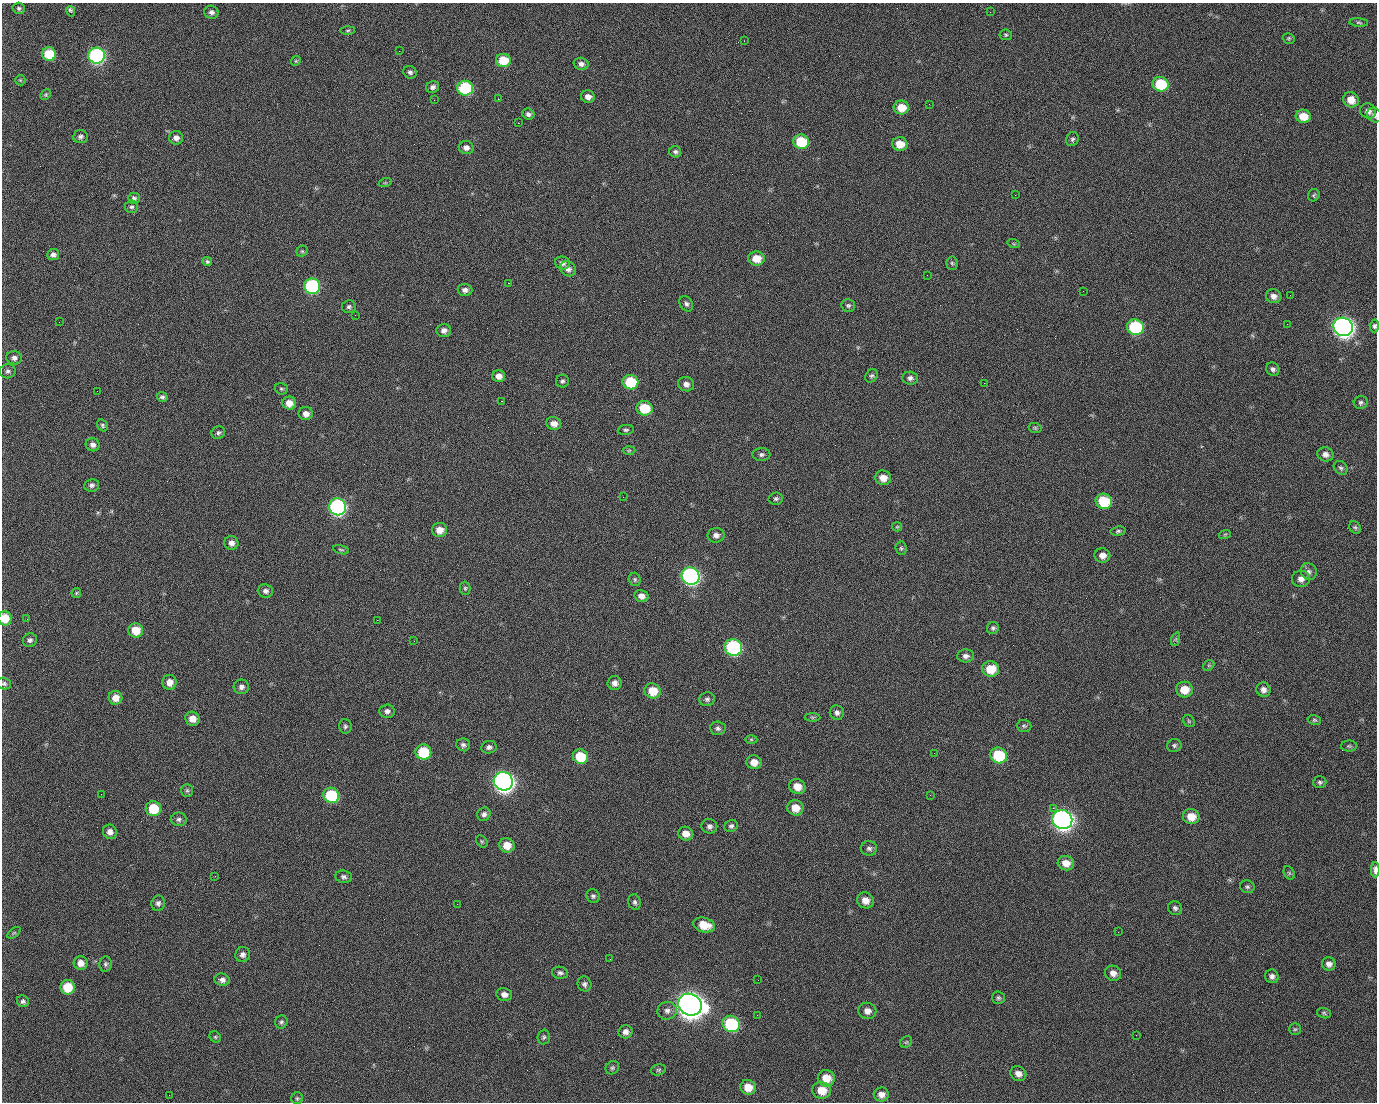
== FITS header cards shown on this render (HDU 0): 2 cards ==
NAXIS1  =                 1375 / length of data axis 1
NAXIS2  =                 1100 / length of data axis 2

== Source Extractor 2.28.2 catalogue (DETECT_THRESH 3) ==
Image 1375 x 1100 px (HDU 0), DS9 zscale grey, 1 PNG px = 1 image px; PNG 1379 x 1104 px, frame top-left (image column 1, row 1100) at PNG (2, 3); each listed source drawn as its Kron ellipse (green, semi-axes under 4 px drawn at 4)
Background 1490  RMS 31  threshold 93.4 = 3 sigma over >= 5 px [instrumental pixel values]
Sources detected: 234; all 234 listed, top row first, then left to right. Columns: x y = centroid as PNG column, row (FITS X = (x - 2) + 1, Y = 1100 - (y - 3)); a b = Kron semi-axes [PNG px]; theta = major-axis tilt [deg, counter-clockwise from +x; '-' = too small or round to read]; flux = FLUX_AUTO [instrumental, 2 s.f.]
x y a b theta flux
19 8 6 5 - 4.0e+03
71 11 5 3 - 6.6e+03
211 12 7 6 - 7.6e+03
990 12 3 2 - 1.8e+03
1359 23 9 3 -5 3.6e+03
348 30 7 3 1 3.0e+03
1006 35 6 5 - 3.5e+03
1289 38 6 5 - 3.2e+03
744 41 2 2 - 1.0e+03
399 51 2 2 - 2.4e+04
49 54 7 7 - 7.2e+04
97 56 8 8 - 4.9e+05
503 60 7 6 - 5.6e+04
296 61 5 4 - 2.6e+03
581 64 7 6 - 8.2e+03
410 72 7 6 - 5.5e+03
20 80 5 5 - 2.7e+03
1161 84 8 7 - 1.0e+05
433 87 7 5 26 6.8e+03
465 88 8 7 - 1.7e+05
46 95 6 4 46 3.0e+03
588 97 7 6 - 1.2e+04
498 99 2 2 - 1.4e+03
434 100 2 2 - 4.6e+03
1351 100 8 7 - 2.5e+04
929 104 2 2 - 8.5e+02
901 107 7 7 - 3.4e+04
1368 111 8 7 - 1.0e+04
528 114 6 5 - 6.3e+03
1374 115 8 6 -50 6.1e+03
1303 116 7 6 - 3.4e+04
518 123 2 2 - 2.8e+04
80 137 7 6 - 5.9e+03
176 138 7 6 - 1.0e+04
1072 139 7 6 - 4.7e+03
801 142 8 7 - 8.9e+04
900 144 8 6 -9 3.0e+04
466 148 7 6 - 9.7e+03
675 152 6 6 - 5.1e+03
385 183 6 4 18 2.5e+03
1015 195 2 2 - 7.0e+03
1314 195 6 5 - 3.6e+03
134 198 6 5 - 5.8e+03
132 207 6 6 - 4.9e+03
1014 244 6 4 -18 2.6e+03
302 251 6 5 - 3.4e+03
53 254 6 5 - 8.4e+03
756 258 8 7 - 3.1e+04
207 261 5 4 - 3.7e+03
562 263 8 6 -17 8.5e+03
952 263 7 5 -85 4.0e+03
568 269 8 7 - 1.0e+04
927 275 2 2 - 1.0e+03
508 283 2 2 - 5.7e+04
312 286 8 7 - 3.0e+05
465 290 7 6 - 8.4e+03
1083 291 2 2 - 3.5e+03
1290 295 2 2 - 2.2e+03
1274 296 8 7 - 1.1e+04
686 304 8 6 -54 6.2e+03
848 305 7 6 - 4.6e+03
349 307 7 6 - 5.3e+03
355 315 2 2 - 1.1e+03
59 322 2 2 - 1.4e+03
1287 324 2 2 - 1.2e+03
1374 326 6 5 - 4.9e+03
1135 327 8 7 - 1.7e+05
1343 327 10 9 - 1.4e+06
444 330 7 6 - 9.5e+03
14 358 8 6 -10 8.5e+03
1273 369 7 6 - 6.1e+03
8 371 8 7 - 6.1e+03
499 376 6 6 - 1.4e+04
871 376 7 5 53 4.2e+03
910 378 8 6 -4 7.1e+03
562 381 6 6 - 4.7e+03
630 382 8 7 - 8.9e+04
984 383 2 2 - 1.6e+04
686 384 8 7 - 1.1e+04
281 389 6 5 - 3.7e+03
97 391 2 2 - 1.3e+03
162 397 5 5 - 4.4e+03
501 401 3 2 - 5.9e+04
289 403 7 6 - 1.9e+04
1361 403 7 6 - 5.3e+03
644 408 8 7 - 6.7e+04
306 414 7 6 - 1.3e+04
554 423 7 6 - 1.4e+04
102 425 6 5 - 3.9e+03
1035 428 6 5 - 3.1e+03
626 430 8 5 6 4.4e+03
218 433 7 6 - 5.2e+03
93 445 7 6 - 8.5e+03
629 450 6 4 2 3.0e+03
1325 454 8 7 - 1.0e+04
761 455 9 6 1 5.9e+03
1341 468 8 6 -48 5.0e+03
883 478 8 7 - 2.0e+04
92 485 7 6 - 6.0e+03
623 497 3 2 - 3.3e+03
776 499 7 6 - 4.8e+03
1104 501 8 7 - 8.7e+04
338 507 8 8 - 5.4e+05
897 527 5 4 - 2.4e+03
1355 527 6 5 - 3.8e+03
439 530 7 7 - 2.1e+04
1118 531 7 4 8 4.2e+03
1225 534 6 3 19 2.5e+03
716 535 8 7 - 9.9e+03
231 543 7 7 - 1.1e+04
901 548 7 5 -85 3.9e+03
341 550 8 4 -14 3.2e+03
1102 555 8 7 - 1.3e+04
1309 571 9 7 -48 8.3e+03
691 576 9 8 - 6.5e+05
635 579 7 6 - 4.4e+03
1301 579 9 8 - 1.3e+04
465 588 6 5 - 3.4e+03
265 591 7 6 - 7.7e+03
76 593 5 4 - 2.5e+03
641 596 7 6 - 1.3e+04
5 618 7 6 - 4.0e+04
27 619 3 2 - 2.0e+03
377 620 2 2 - 1.2e+04
993 628 6 5 - 4.6e+03
136 630 7 7 - 3.9e+04
1176 639 7 4 72 3.1e+03
30 640 7 6 - 6.8e+03
414 641 2 2 - 1.0e+03
733 647 9 8 - 3.1e+05
966 656 8 6 4 8.2e+03
1209 665 6 4 43 3.2e+03
991 669 8 8 - 4.5e+04
169 682 7 7 - 1.8e+04
615 683 7 7 - 1.1e+04
4 684 7 5 -17 4.6e+03
241 687 8 7 - 7.8e+03
1184 690 8 8 - 3.6e+04
1264 690 7 7 - 9.8e+03
653 691 8 7 - 4.3e+04
115 698 7 7 - 1.9e+04
707 699 8 7 - 5.8e+03
387 711 7 7 - 7.8e+03
837 713 7 7 - 7.5e+03
812 717 8 4 0 3.5e+03
192 719 7 7 - 2.0e+04
1314 720 7 5 -14 3.5e+03
1189 721 6 5 - 2.9e+03
345 726 7 6 - 4.9e+03
1024 726 7 6 - 4.3e+03
718 728 8 6 -4 6.2e+03
751 739 6 4 0 3.0e+03
463 745 7 6 - 6.1e+03
1174 745 7 6 - 4.8e+03
1349 746 8 5 -1 3.4e+03
489 747 8 6 13 6.6e+03
423 752 8 7 - 9.3e+04
934 753 2 2 - 1.7e+03
999 755 8 7 - 1.1e+05
580 756 8 7 - 6.7e+04
754 762 7 7 - 1.9e+04
503 781 10 9 - 1.4e+06
1320 782 7 6 - 4.7e+03
797 786 8 7 - 2.3e+04
187 790 6 6 - 4.2e+03
101 794 2 2 - 2.5e+03
331 795 8 7 - 1.3e+05
930 795 2 2 - 8.9e+03
795 808 8 7 - 2.8e+04
1053 808 2 2 - 1.8e+04
153 809 8 7 - 6.9e+04
484 814 7 6 - 7.4e+03
1191 817 8 7 - 3.0e+04
179 819 8 7 - 5.8e+03
1062 819 10 9 - 1.4e+06
709 826 8 7 - 7.3e+03
731 826 7 6 - 5.4e+03
110 832 7 7 - 1.2e+04
686 834 7 7 - 1.9e+04
482 841 6 5 - 3.2e+03
507 845 7 7 - 2.6e+04
869 848 8 7 - 6.5e+03
1066 863 8 7 - 2.2e+04
1375 870 7 3 -90 9.9e+03
1289 873 7 5 -61 3.6e+03
215 876 2 2 - 9.4e+02
344 877 8 6 -7 6.5e+03
1247 887 7 6 - 4.7e+03
593 896 7 6 - 5.1e+03
865 900 8 8 - 1.9e+04
635 902 8 6 -72 5.8e+03
158 903 7 6 - 6.9e+03
457 904 2 2 - 1.6e+03
1175 908 7 6 - 5.3e+03
704 925 11 7 -14 4.0e+04
1118 932 2 2 - 2.7e+03
14 933 7 4 36 2.9e+03
243 955 7 7 - 8.2e+03
610 959 2 2 - 2.8e+03
81 963 7 7 - 1.6e+04
105 964 8 6 80 4.6e+03
1329 964 7 6 - 9.5e+03
560 973 8 6 -10 6.1e+03
1113 973 8 7 - 1.3e+04
1272 976 7 6 - 7.7e+03
222 980 8 6 -14 8.8e+03
758 980 2 2 - 2.0e+03
584 984 7 7 - 6.6e+03
68 987 7 7 - 5.7e+04
504 994 8 6 -9 1.1e+04
998 998 6 6 - 4.4e+03
23 1001 6 5 - 5.1e+03
690 1005 12 10 -25 3.1e+06
667 1011 10 9 - 1.1e+04
867 1011 9 8 - 1.3e+04
1324 1013 7 5 -17 3.4e+03
757 1015 2 2 - 1.4e+03
281 1022 7 6 - 4.5e+03
731 1024 9 8 - 1.8e+05
1295 1029 6 6 - 3.5e+03
626 1032 7 6 - 9.8e+03
1136 1035 2 2 - 9.7e+02
215 1037 6 5 - 3.5e+03
544 1037 7 6 - 4.5e+03
906 1042 6 5 - 3.1e+03
612 1068 7 6 - 4.5e+03
658 1070 7 5 14 4.1e+03
1018 1074 8 7 - 1.2e+04
826 1078 8 8 - 3.5e+04
748 1087 8 7 - 2.8e+04
822 1090 9 8 - 3.5e+04
881 1094 7 7 - 1.4e+04
169 1095 2 2 - 5.6e+03
297 1098 6 5 - 3.5e+03
At the frame edge (FLAGS 8, measured only in part): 5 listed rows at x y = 1374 115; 1374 326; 5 618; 4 684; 1375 870